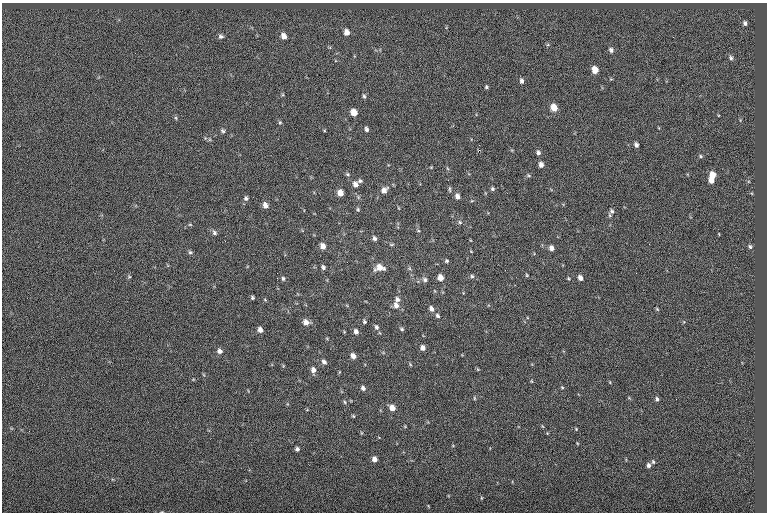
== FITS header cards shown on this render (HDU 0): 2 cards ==
NAXIS1  =                  765
NAXIS2  =                  510

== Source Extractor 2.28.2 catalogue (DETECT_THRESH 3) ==
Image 765 x 510 px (HDU 0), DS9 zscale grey, 1 PNG px = 1 image px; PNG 769 x 514 px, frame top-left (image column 1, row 510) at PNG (2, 3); no overlay
Background -0.0241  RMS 6.9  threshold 20.7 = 3 sigma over >= 5 px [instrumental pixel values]
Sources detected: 94; all 94 listed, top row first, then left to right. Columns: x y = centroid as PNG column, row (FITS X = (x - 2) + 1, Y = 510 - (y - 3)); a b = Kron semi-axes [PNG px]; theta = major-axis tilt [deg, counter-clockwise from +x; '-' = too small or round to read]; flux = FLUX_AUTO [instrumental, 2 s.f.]
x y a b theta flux
745 23 5 4 - 1100
347 32 7 6 - 2800
221 36 7 6 - 1100
284 36 7 5 -62 2800
611 50 7 5 -59 1200
731 58 6 5 - 950
595 70 6 5 - 5400
522 81 6 5 - 1200
486 87 4 4 - 660
364 96 6 4 -69 750
554 108 6 5 - 5800
354 112 6 5 - 4800
176 118 6 3 -71 570
280 122 5 4 - 610
366 129 5 4 - 1100
223 131 6 5 - 820
636 145 5 4 - 1400
479 150 3 2 - 1300
538 152 6 5 - 1200
701 156 5 4 - 630
541 165 5 5 - 2000
348 174 6 5 - 730
712 175 6 5 - 4600
711 180 5 4 - 3000
360 181 6 5 - 830
355 184 7 6 - 2000
450 189 9 3 -85 670
492 189 5 5 - 820
384 190 8 6 49 2600
340 193 5 5 - 3900
457 196 5 5 - 2100
246 198 6 6 - 1000
472 201 5 3 - 350
265 205 7 5 -63 2300
358 209 6 4 -71 610
612 211 7 7 - 1200
460 222 6 5 - 690
190 225 5 3 - 420
214 233 7 6 - 1100
374 238 6 5 - 1200
391 244 7 3 8 590
323 246 6 5 - 2700
750 247 6 5 - 810
551 248 6 5 - 2100
190 252 5 5 - 740
447 261 5 4 - 700
323 267 5 4 - 1000
379 267 9 7 -2 4700
527 275 4 4 - 440
472 276 5 5 - 790
129 277 5 3 - 430
440 277 5 5 - 3700
277 278 2 2 - 990
283 278 6 5 - 780
568 278 4 3 - 460
580 278 5 4 - 2200
425 280 6 6 - 1200
252 297 4 4 - 690
397 299 7 6 - 1500
265 300 5 3 - 390
396 305 8 6 -69 2400
431 309 7 5 -65 1800
657 309 5 3 - 470
437 316 6 5 - 950
364 321 6 5 - 770
306 322 7 6 - 3000
376 327 6 5 - 1100
402 329 5 4 - 700
260 330 5 5 - 2100
356 332 6 5 - 1700
423 348 5 5 - 2000
219 351 7 6 - 1700
353 356 6 5 - 2400
324 362 7 6 - 1400
410 364 5 3 - 420
477 369 6 3 -70 450
313 370 6 5 - 2100
531 381 5 3 - 380
562 387 4 4 - 470
363 388 6 5 - 1300
474 398 5 3 - 450
657 399 6 4 -87 900
345 402 5 3 - 490
392 408 6 5 - 3200
353 416 5 3 - 440
576 429 4 3 - 400
577 443 5 3 - 340
297 449 4 4 - 1000
374 459 5 4 - 2300
653 462 6 4 -74 740
648 465 6 5 - 1500
481 498 5 3 - 370
428 506 5 3 - 350
162 512 4 2 - 300
At the frame edge (FLAGS 8, measured only in part): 1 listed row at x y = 162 512